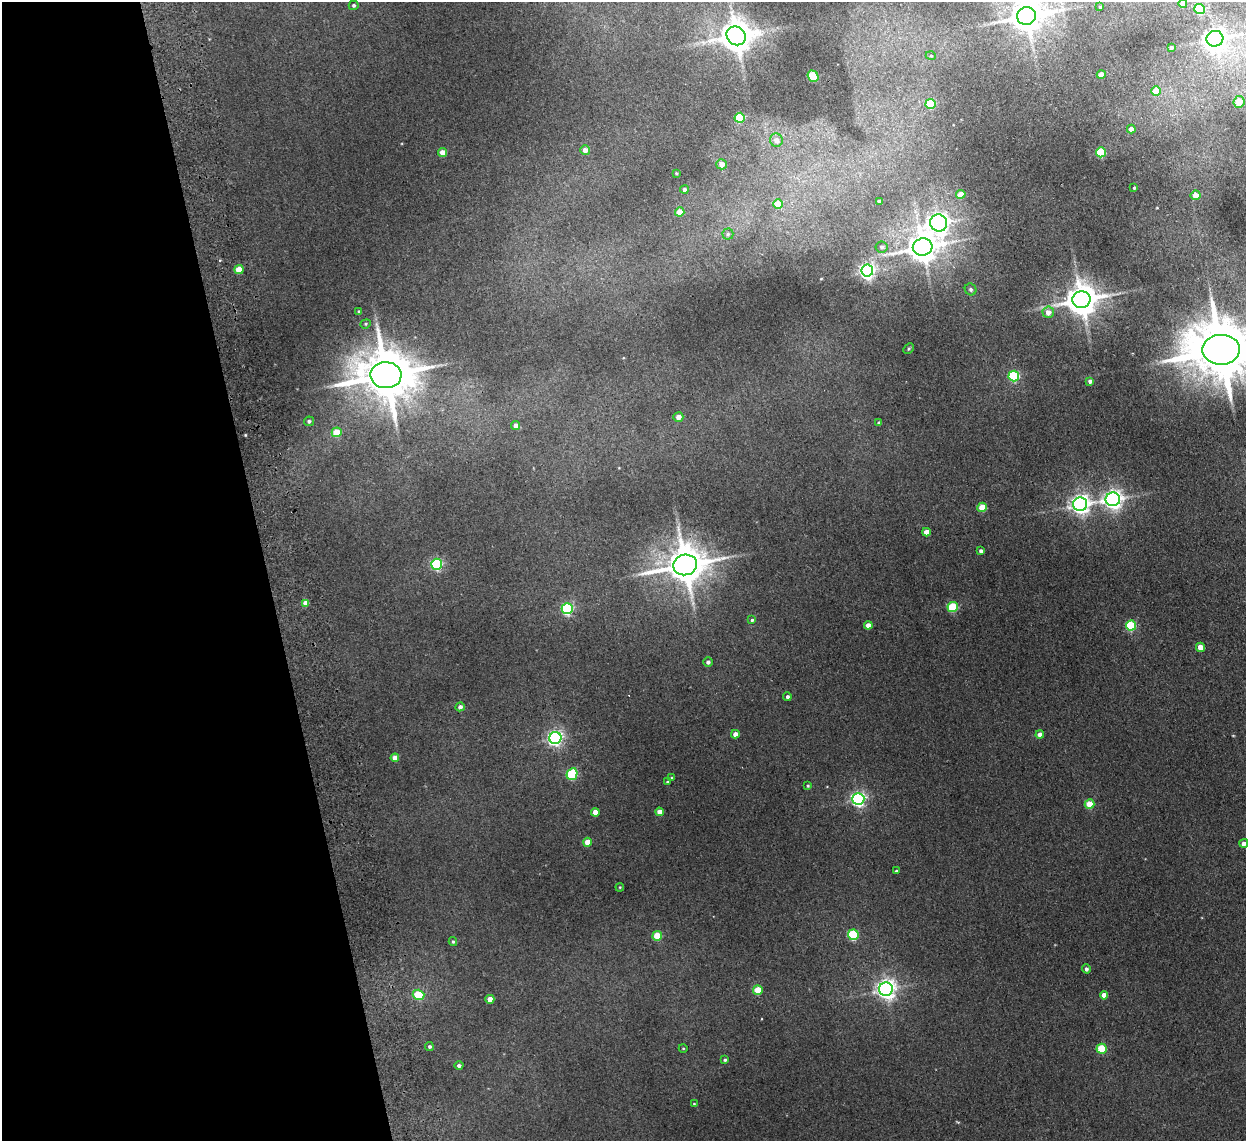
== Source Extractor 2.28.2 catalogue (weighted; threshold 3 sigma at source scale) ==
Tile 5 of 4 x 4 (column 1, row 2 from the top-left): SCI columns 53-1296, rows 2432-3570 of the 5079 x 4977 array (HDU 1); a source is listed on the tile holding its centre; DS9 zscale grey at full resolution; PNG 1248 x 1143 px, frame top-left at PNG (2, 2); each listed source drawn as its Kron ellipse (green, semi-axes under 4 px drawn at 4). Shown black and unused: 21% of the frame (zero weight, under 2 of 3 exposures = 3% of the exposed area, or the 3 px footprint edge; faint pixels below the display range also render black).
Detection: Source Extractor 2.28.2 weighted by HDU 2 'WHT'; one run over the whole footprint, this tile lists its part. Background 0.072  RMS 0.01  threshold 0.0452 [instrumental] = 3 sigma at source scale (4.5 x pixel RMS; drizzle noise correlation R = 1.50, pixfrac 1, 0.05/0.05 arcsec/px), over >= 5 px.
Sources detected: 98; all 98 listed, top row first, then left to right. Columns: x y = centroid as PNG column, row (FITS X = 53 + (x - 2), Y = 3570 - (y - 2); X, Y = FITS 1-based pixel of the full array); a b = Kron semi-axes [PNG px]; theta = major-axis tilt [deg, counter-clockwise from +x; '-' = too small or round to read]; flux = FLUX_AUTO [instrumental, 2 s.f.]
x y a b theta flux
1183 3 4 4 - 5.6
354 5 5 4 - 1.7
1100 7 3 3 - 1.3
1199 9 5 5 - 54
1026 16 9 8 - 1800
736 36 10 9 - 2000
1215 39 8 7 - 660
1171 48 3 3 - 1.8
931 56 5 3 - 0.92
1101 74 4 4 - 9.4
813 76 6 5 - 44
1156 91 5 4 - 21
1239 102 6 5 - 17
931 104 5 5 - 41
740 118 5 5 - 55
1131 129 4 4 - 6
776 140 6 6 - 6.4
585 150 5 5 - 5.8
1101 152 5 5 - 56
443 153 4 4 - 15
722 164 5 5 - 8.6
676 173 3 3 - 0.95
1134 188 3 3 - 1.3
684 189 4 4 - 2.2
961 194 4 4 - 12
1195 195 5 5 - 11
879 201 4 4 - 3
778 204 5 5 - 22
680 212 4 4 - 17
938 223 9 8 - 560
728 234 5 5 - 1.8
882 247 6 5 - 2.3
923 247 10 8 13 1600
239 269 4 4 - 17
867 271 6 6 - 330
971 289 6 5 - 2.3
1081 300 9 8 - 2000
359 312 3 3 - 2.2
1048 312 5 5 - 7.1
366 324 5 4 - 1.3
909 349 6 4 45 1.1
1221 350 19 15 1 8200
386 375 15 13 -2 5400
1014 376 5 5 - 78
1090 381 4 4 - 3.2
678 417 5 4 - 6.7
309 421 5 5 - 2.1
879 423 4 3 - 2.4
516 425 5 4 - 4.1
337 432 5 5 - 23
1113 499 7 6 - 470
1080 504 7 6 - 500
982 507 5 4 - 24
926 532 4 4 - 10
981 551 4 3 - 2.5
437 564 5 5 - 100
685 565 12 10 14 2900
306 603 4 4 - 9
953 607 5 5 - 49
567 609 5 5 - 120
752 620 4 4 - 1.5
868 625 4 4 - 8.2
1131 626 5 5 - 67
1200 647 4 4 - 16
708 662 5 5 - 2.6
787 697 4 4 - 2.2
460 707 4 4 - 3.4
735 734 4 4 - 6.2
1040 735 4 4 - 7.1
555 738 6 6 - 270
395 758 4 4 - 8.7
572 774 6 5 - 62
671 778 3 3 - 0.88
668 782 3 3 - 1.1
808 786 4 3 - 1.2
858 799 6 6 - 250
1089 804 5 4 - 24
595 812 4 4 - 9.3
659 812 4 4 - 7.1
587 842 4 4 - 14
1244 843 4 4 - 5.3
896 871 3 3 - 1.4
620 887 4 3 - 0.86
853 935 5 5 - 64
657 936 5 4 - 23
453 942 4 4 - 1.3
1086 969 4 4 - 2.5
886 989 7 7 - 520
758 990 5 5 - 24
419 995 6 5 - 37
1104 995 4 4 - 8.2
490 999 4 4 - 11
429 1046 4 4 - 1.8
683 1048 4 3 - 0.72
1102 1049 5 5 - 39
725 1060 3 3 - 1.5
459 1066 4 4 - 2.7
694 1104 3 3 - 0.87
Isophote crosses this tile's border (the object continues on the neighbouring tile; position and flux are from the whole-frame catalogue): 4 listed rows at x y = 1183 3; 1026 16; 1221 350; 1244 843